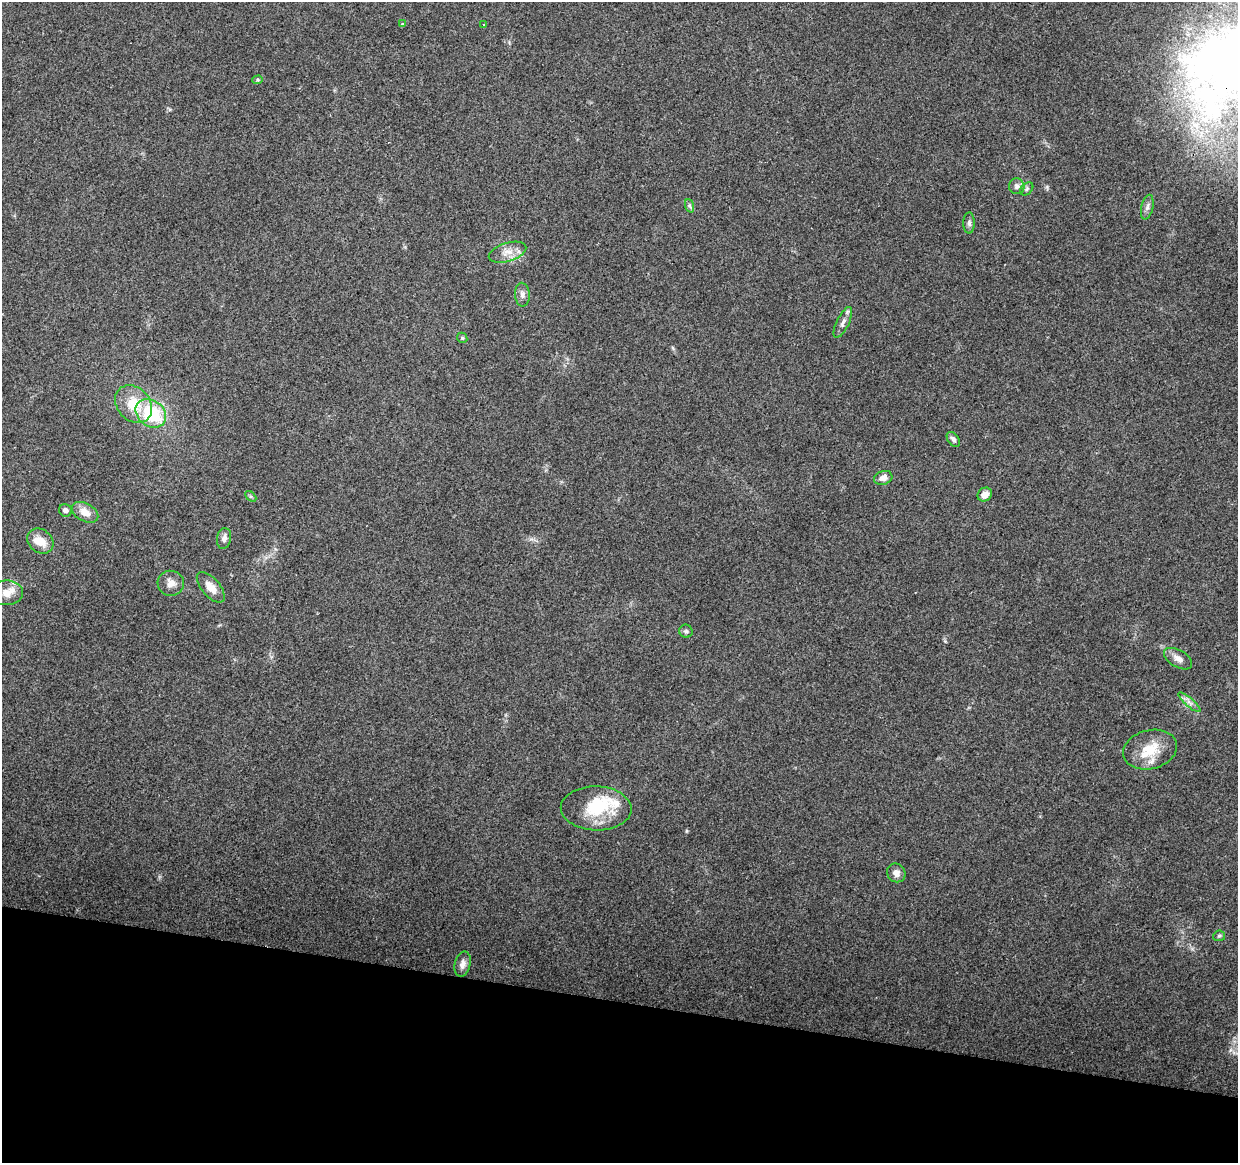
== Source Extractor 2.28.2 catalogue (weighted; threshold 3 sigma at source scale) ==
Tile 15 of 4 x 4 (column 3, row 4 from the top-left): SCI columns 2473-3708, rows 225-1385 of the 4952 x 5152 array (HDU 1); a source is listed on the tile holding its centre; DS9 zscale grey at full resolution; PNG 1240 x 1165 px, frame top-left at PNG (2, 2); each listed source drawn as its Kron ellipse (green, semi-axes under 4 px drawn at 4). Shown black and unused: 14% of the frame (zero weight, under 2 of 3 exposures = <1% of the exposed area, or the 3 px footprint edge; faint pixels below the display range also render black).
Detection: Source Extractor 2.28.2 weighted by HDU 2 'WHT'; one run over the whole footprint, this tile lists its part. Background 0.153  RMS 0.0099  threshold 0.0447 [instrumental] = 3 sigma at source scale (4.5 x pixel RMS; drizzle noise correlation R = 1.50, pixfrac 1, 0.0396/0.0396 arcsec/px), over >= 5 px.
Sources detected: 37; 4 inside a brighter listed object's ellipse — not listed separately; the other 33 listed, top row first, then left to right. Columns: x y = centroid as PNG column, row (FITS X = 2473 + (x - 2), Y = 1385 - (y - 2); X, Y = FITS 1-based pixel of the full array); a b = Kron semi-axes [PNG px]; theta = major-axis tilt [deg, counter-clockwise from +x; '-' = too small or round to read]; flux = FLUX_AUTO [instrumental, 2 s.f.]
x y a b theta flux
402 24 3 2 - 2.1
483 25 3 3 - 2.3
258 80 5 4 - 1.2
1017 186 8 7 - 4
1027 189 7 5 43 2.3
690 206 7 4 -70 1.9
1147 207 12 6 77 4.1
969 223 10 5 -89 3.2
507 252 19 9 17 10
522 295 12 7 -86 4.4
843 322 17 6 64 4.9
462 338 5 4 - 1.3
134 404 21 16 -47 29
151 413 16 13 -36 64
953 439 8 5 -53 3.4
883 478 9 7 17 6.2
985 494 7 6 - 7.3
251 496 6 4 -45 1.5
65 510 6 6 - 4
85 512 14 9 -28 11
224 538 10 7 79 4.5
40 541 14 11 -37 14
171 583 13 12 - 8.2
211 587 18 9 -49 11
7 593 16 12 -2 10
686 631 7 6 - 2.2
1178 659 15 8 -31 7
1189 702 14 4 -40 4.6
1150 750 27 19 14 29
596 808 35 22 -1 41
896 873 9 9 - 5.5
1219 936 6 5 - 1.9
463 964 13 8 76 5.7